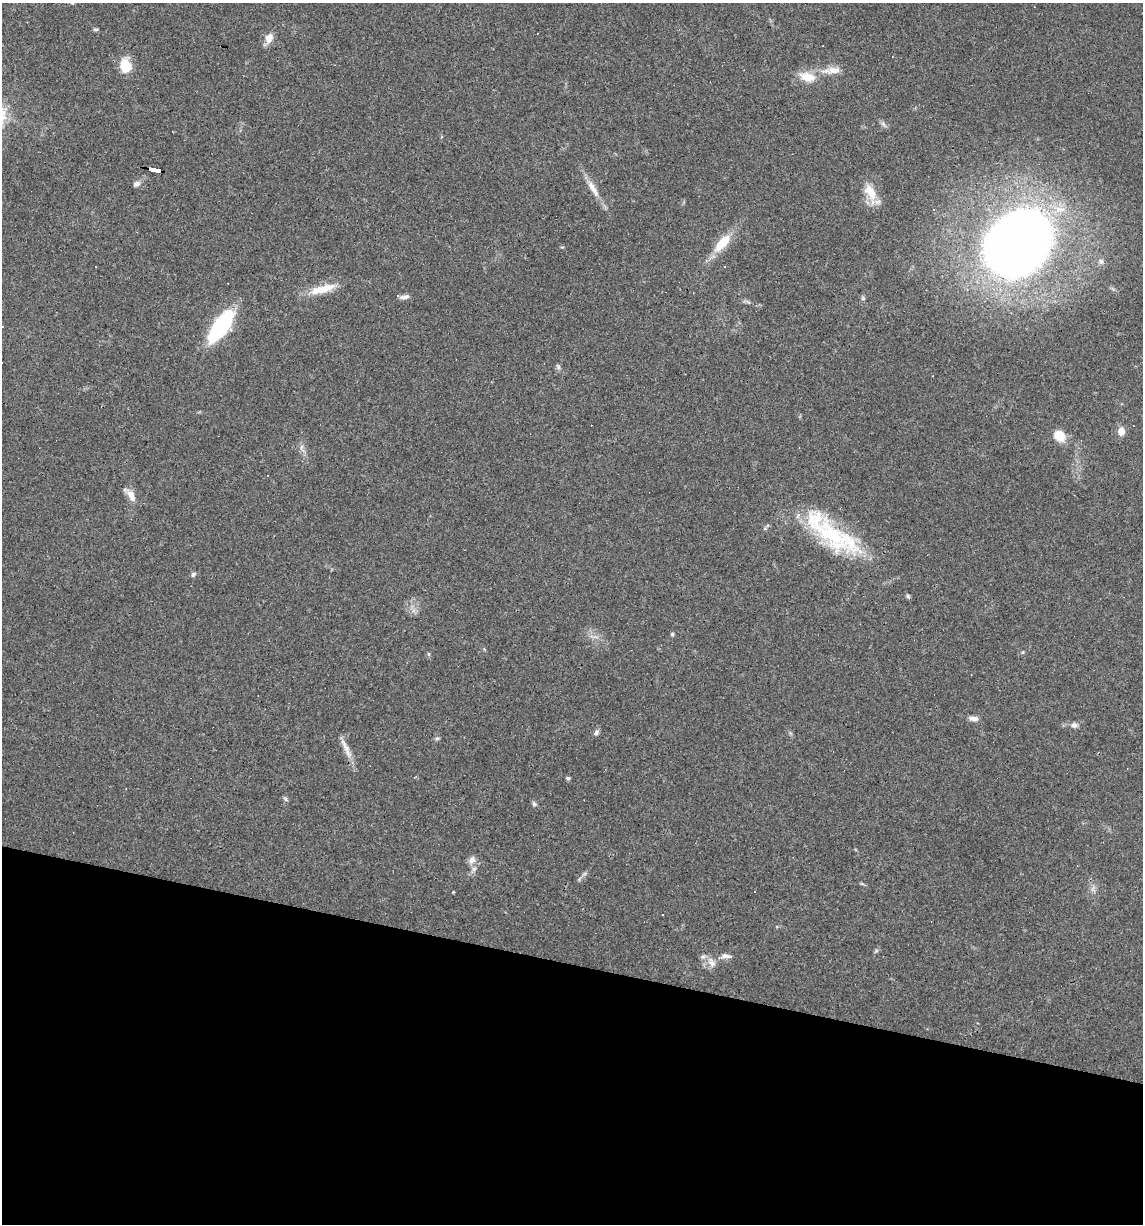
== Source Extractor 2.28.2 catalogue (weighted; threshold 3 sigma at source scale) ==
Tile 15 of 4 x 4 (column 3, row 4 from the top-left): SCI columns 2395-3535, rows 1-1222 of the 4907 x 4887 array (HDU 1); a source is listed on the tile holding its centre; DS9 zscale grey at full resolution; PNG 1145 x 1226 px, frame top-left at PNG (2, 3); no overlay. Shown black and unused: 21% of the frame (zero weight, under 3 of 4 exposures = <1% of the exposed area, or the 3 px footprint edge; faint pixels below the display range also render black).
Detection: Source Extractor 2.28.2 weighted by HDU 2 'WHT'; one run over the whole footprint, this tile lists its part. Background 0.0581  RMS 0.0048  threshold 0.0217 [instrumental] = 3 sigma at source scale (4.5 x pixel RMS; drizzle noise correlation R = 1.50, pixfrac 1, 0.05/0.05 arcsec/px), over >= 5 px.
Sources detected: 52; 9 cosmic-ray / hot-pixel residue — not listed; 3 inside a brighter listed object's ellipse — not listed separately; the other 40 listed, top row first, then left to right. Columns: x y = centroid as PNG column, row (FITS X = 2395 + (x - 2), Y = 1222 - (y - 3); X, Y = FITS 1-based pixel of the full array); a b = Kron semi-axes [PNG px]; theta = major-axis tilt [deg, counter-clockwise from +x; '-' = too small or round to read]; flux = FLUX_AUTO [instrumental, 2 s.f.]
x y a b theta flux
72 3 5 5 - 0.75
96 29 8 4 0 0.71
269 38 13 9 65 4.1
125 66 17 12 -79 9.5
833 70 20 9 2 5.1
808 77 19 11 -16 8.3
883 124 8 5 -45 1.2
155 171 11 3 -13 98
136 184 9 7 22 1.8
593 189 29 7 -58 5.6
871 193 25 12 -66 9.2
722 243 27 11 48 12
1018 243 54 40 51 570
1101 262 7 7 - 1.6
322 289 37 9 15 9.8
404 297 14 5 6 1.7
863 298 6 5 - 0.86
221 326 36 13 56 44
558 367 8 5 -71 1
1121 431 8 7 - 4.3
1059 436 14 11 -38 7.5
131 495 18 8 -61 4.3
832 535 60 28 -45 43
193 574 7 5 47 1.1
908 596 7 4 -88 0.71
672 634 4 4 - 0.76
1023 652 6 3 71 0.47
973 718 11 6 -6 2.6
1074 725 9 7 -6 1.9
596 732 8 6 71 1.4
437 738 7 4 1 0.72
346 749 33 6 -65 4.7
568 778 6 4 -14 0.77
285 799 7 5 -30 0.88
534 804 6 4 -48 1
472 860 11 8 63 2.6
453 892 3 2 - 0.49
754 892 3 2 - 0.5
725 956 15 6 -3 2.3
712 963 15 8 -61 3.4
Overlapping masked pixels (flux is a lower limit): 1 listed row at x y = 155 171
Isophote crosses this tile's border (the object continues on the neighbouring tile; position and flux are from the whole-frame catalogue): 1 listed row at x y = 72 3